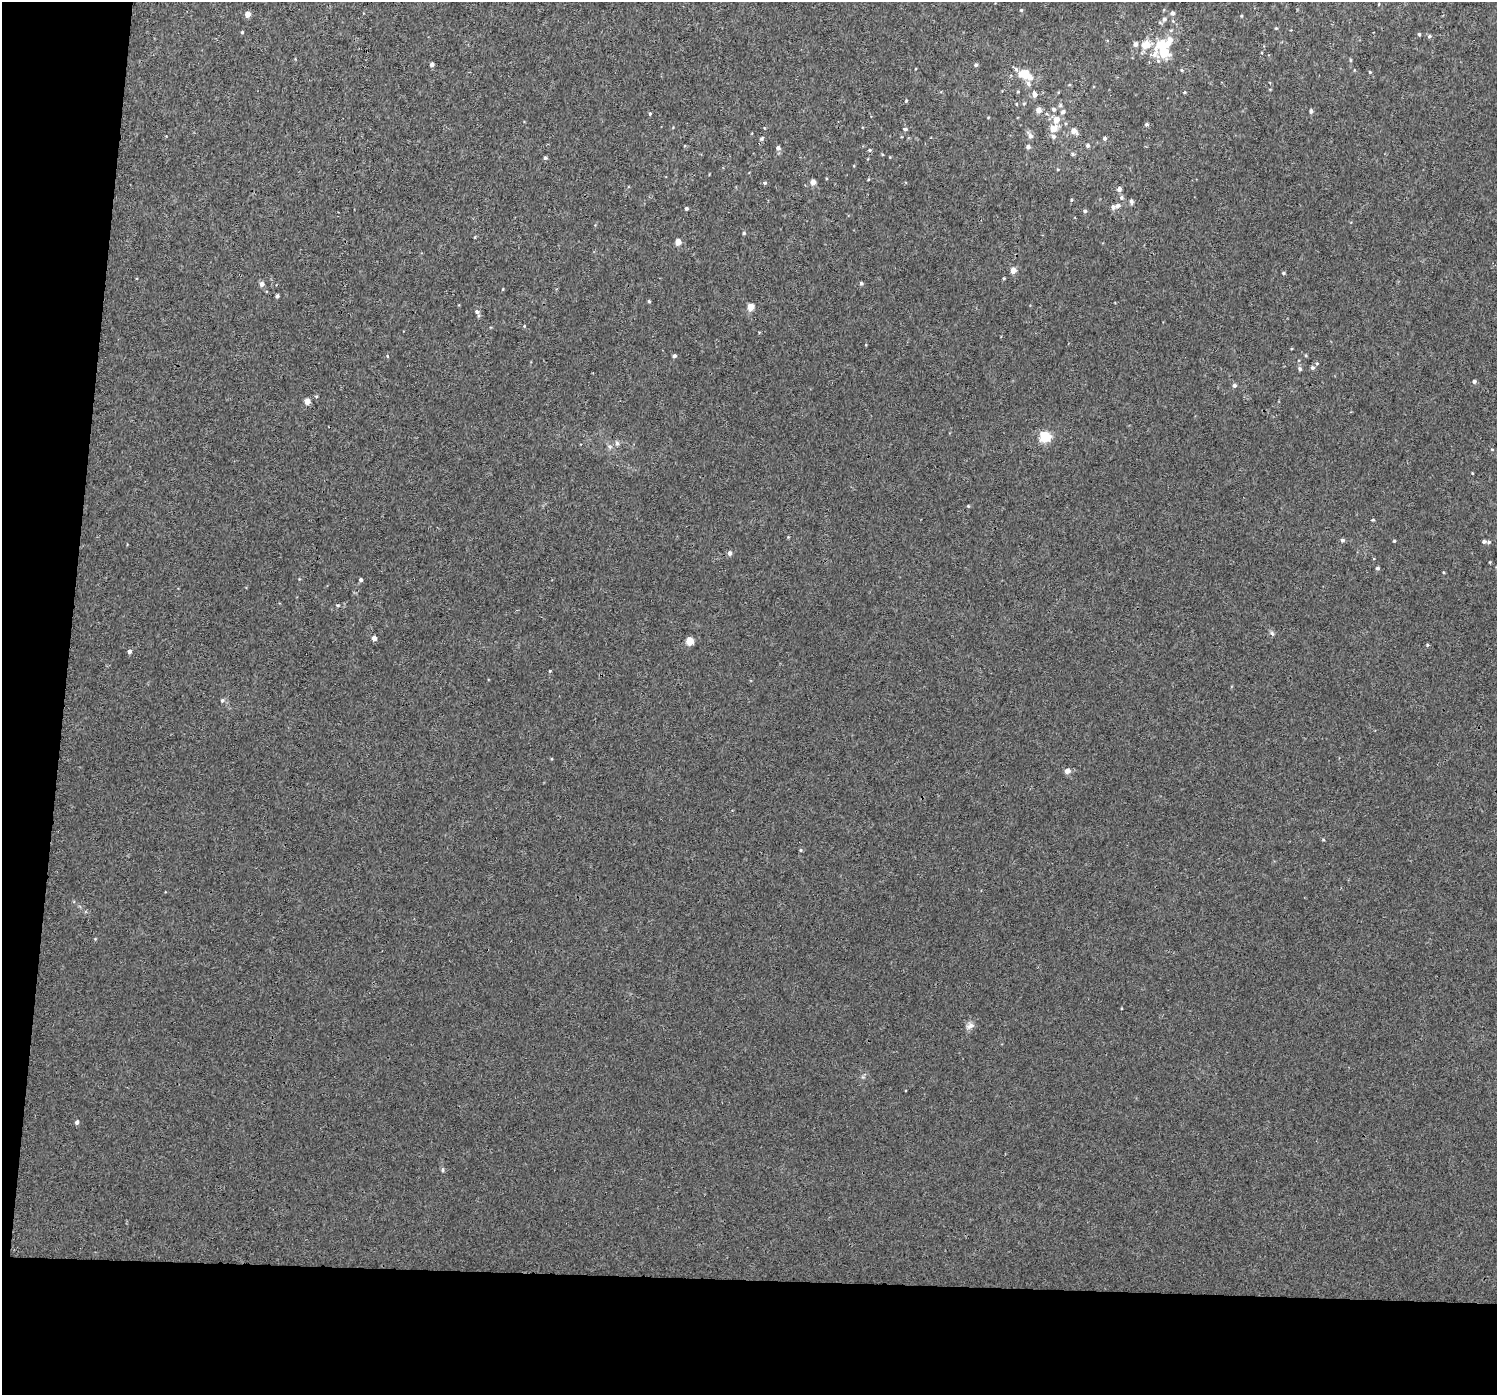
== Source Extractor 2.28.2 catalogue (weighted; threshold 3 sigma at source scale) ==
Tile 7 of 3 x 3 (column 1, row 3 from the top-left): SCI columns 5-1499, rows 274-1666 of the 4512 x 4831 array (HDU 1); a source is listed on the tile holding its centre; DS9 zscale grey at full resolution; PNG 1499 x 1397 px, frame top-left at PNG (2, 2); no overlay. Shown black and unused: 12% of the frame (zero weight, under 3 of 4 exposures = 4% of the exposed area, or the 3 px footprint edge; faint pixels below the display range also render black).
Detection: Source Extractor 2.28.2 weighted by HDU 2 'WHT'; one run over the whole footprint, this tile lists its part. Background 0.00177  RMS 0.0024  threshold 0.0106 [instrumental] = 3 sigma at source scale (4.5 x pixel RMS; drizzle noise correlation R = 1.50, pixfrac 1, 0.0396/0.0396 arcsec/px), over >= 5 px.
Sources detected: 105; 1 inside a brighter object's white glare — not listed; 3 inside a brighter listed object's ellipse — not listed separately; the other 101 listed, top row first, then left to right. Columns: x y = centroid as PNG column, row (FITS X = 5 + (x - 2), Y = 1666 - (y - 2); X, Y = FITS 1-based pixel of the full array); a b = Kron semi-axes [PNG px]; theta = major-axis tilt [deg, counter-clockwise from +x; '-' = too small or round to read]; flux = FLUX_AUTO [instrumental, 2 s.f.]
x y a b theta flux
1379 4 4 3 - 0.18
1021 10 4 4 - 0.28
1172 13 5 5 - 0.64
247 14 5 5 - 1.8
1164 19 8 6 59 0.66
242 32 4 4 - 0.23
1419 34 4 4 - 0.28
1429 36 6 5 - 0.41
1169 42 18 8 60 2.8
1146 45 12 9 7 3
1163 53 11 10 - 5
432 64 4 4 - 0.86
976 65 5 5 - 0.46
1181 70 5 3 - 0.25
1370 72 3 3 - 0.22
1025 74 11 7 -24 7.3
1028 83 8 6 -61 0.71
1018 91 4 4 - 0.25
1184 92 4 3 - 0.22
1034 94 7 5 -68 1.2
906 101 4 4 - 0.23
1024 104 5 3 - 0.25
1060 105 6 5 - 0.41
1054 109 5 5 - 0.58
1038 110 5 5 - 1.8
1311 111 5 4 - 0.51
1063 112 6 5 - 0.62
650 114 4 3 - 0.3
1056 120 7 6 - 2.4
1147 124 5 4 - 0.44
905 129 5 3 - 0.51
1053 129 6 6 - 2.9
1074 131 6 5 - 1.9
1030 136 9 6 -60 1
1053 136 5 5 - 0.72
1105 138 4 4 - 0.54
761 139 6 4 46 0.39
1088 145 5 4 - 0.54
1028 147 5 5 - 0.69
778 148 5 5 - 0.68
869 150 5 4 - 0.28
1073 154 5 4 - 0.34
545 158 4 4 - 0.45
813 182 4 4 - 1.8
765 183 5 4 - 0.4
1119 189 5 4 - 0.84
1121 197 6 6 - 0.52
1071 200 4 3 - 0.23
1131 201 6 5 - 0.51
1118 206 6 5 - 0.83
686 208 4 4 - 0.43
1085 211 5 4 - 0.46
744 233 5 4 - 0.3
678 242 4 4 - 2.7
1013 270 5 4 - 2.1
1283 273 4 3 - 0.29
1004 278 3 3 - 0.22
861 283 4 4 - 0.42
262 284 5 5 - 1.1
503 289 4 3 - 0.17
277 296 4 3 - 0.51
649 301 4 3 - 0.31
751 307 5 4 - 3.6
477 312 7 6 - 0.7
524 326 4 3 - 0.19
866 345 4 3 - 0.18
387 356 5 3 - 0.19
674 356 4 4 - 0.56
1312 368 6 6 - 0.49
1300 369 6 5 - 0.45
1474 381 5 4 - 0.5
1234 385 5 5 - 0.56
316 396 4 3 - 0.24
307 401 5 5 - 1.6
1045 437 5 5 - 21
617 443 6 6 - 0.54
1472 473 4 2 - 0.15
968 506 4 4 - 0.23
1372 520 4 3 - 0.27
788 537 4 4 - 0.19
1342 540 5 5 - 0.45
1394 541 4 3 - 0.24
1484 541 4 4 - 0.51
1489 542 5 4 - 0.35
730 553 5 5 - 0.81
1378 568 4 4 - 0.44
361 580 4 4 - 0.52
338 605 5 4 - 0.28
1272 633 6 5 - 0.46
374 638 4 4 - 1.4
690 641 5 5 - 5.7
1427 645 4 4 - 0.26
129 652 5 4 - 0.72
550 671 4 3 - 0.18
222 700 6 5 - 0.39
1067 771 5 5 - 1.6
1323 840 4 4 - 0.23
800 850 5 4 - 0.29
970 1026 12 8 35 1.1
77 1122 5 4 - 0.71
443 1170 6 4 -90 0.32